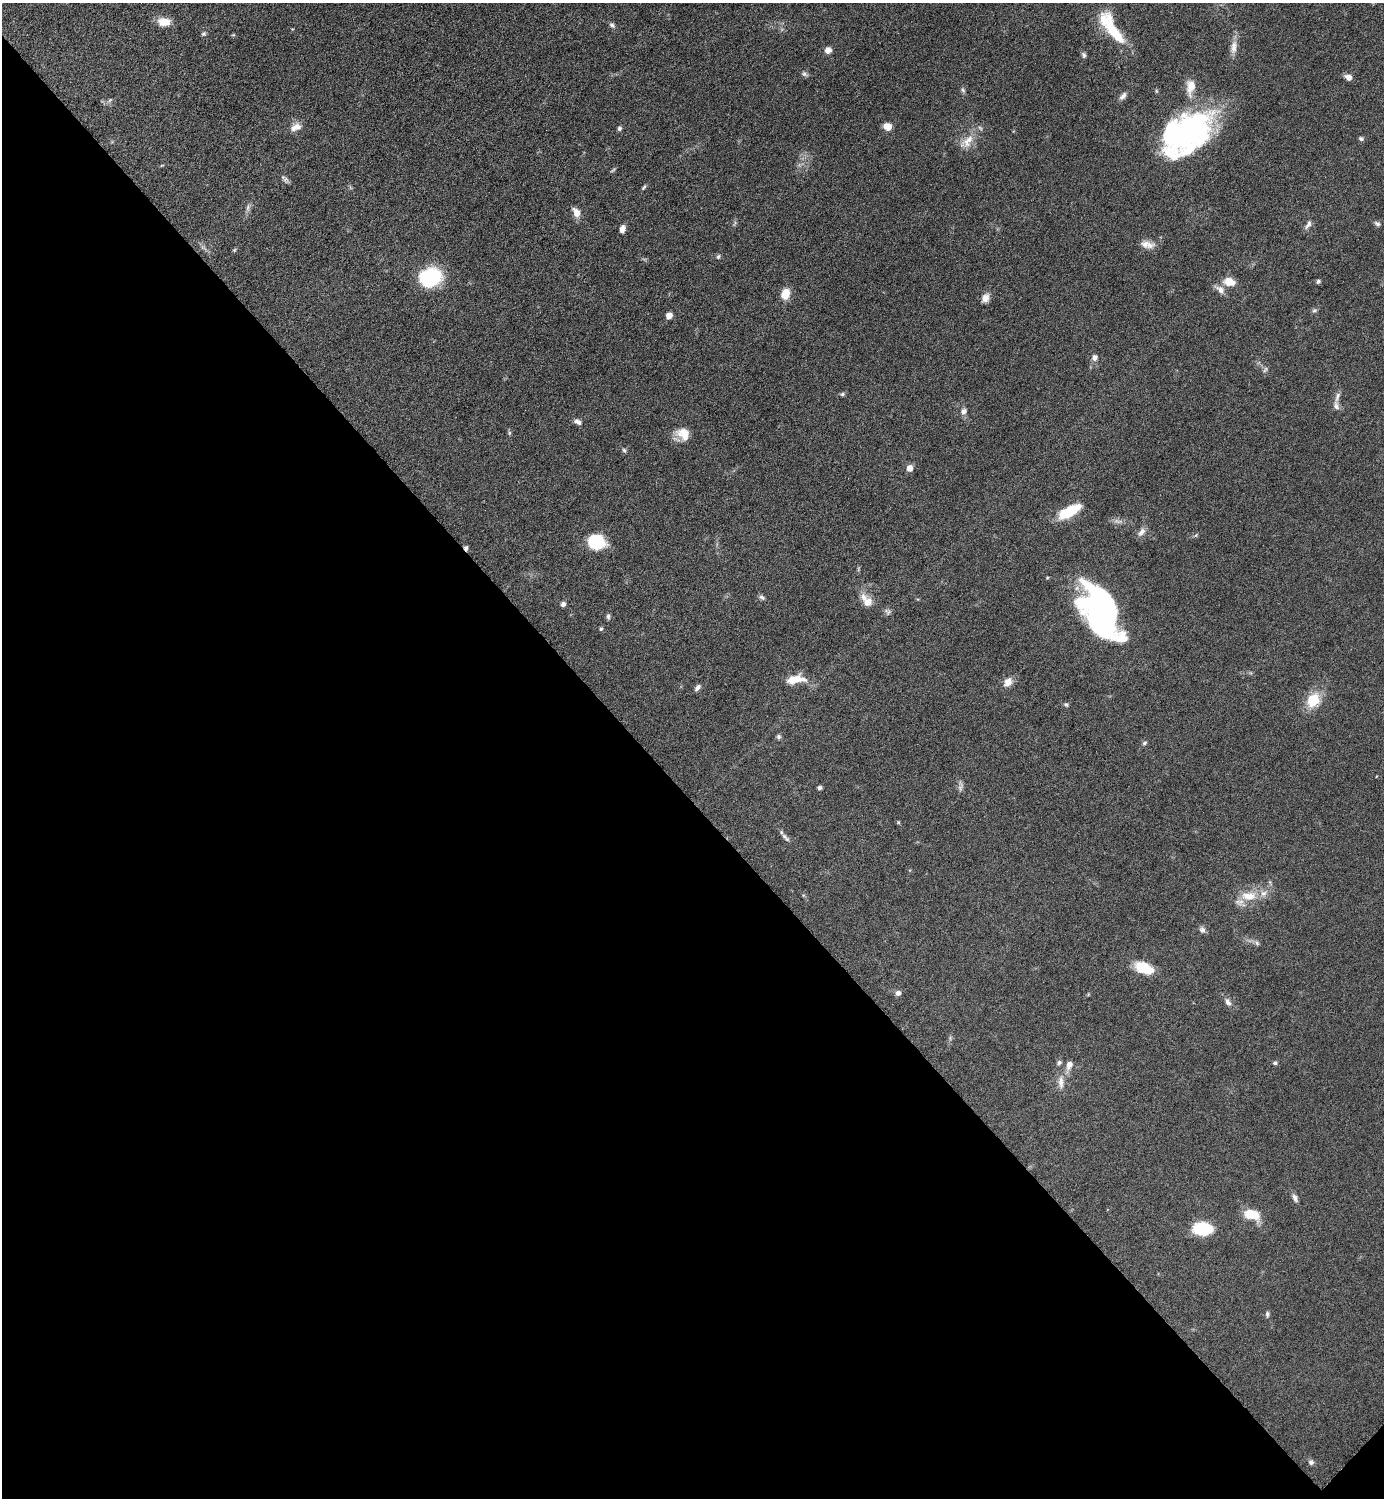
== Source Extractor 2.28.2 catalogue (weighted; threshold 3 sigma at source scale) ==
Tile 14 of 4 x 4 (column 2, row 4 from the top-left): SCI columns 1690-3071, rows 7-1502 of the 6002 x 6002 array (HDU 1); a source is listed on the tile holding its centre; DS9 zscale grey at full resolution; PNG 1386 x 1500 px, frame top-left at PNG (2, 3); no overlay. Shown black and unused: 47% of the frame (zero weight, under 6 of 12 exposures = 1% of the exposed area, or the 3 px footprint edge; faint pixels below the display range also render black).
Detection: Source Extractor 2.28.2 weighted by HDU 2 'WHT'; one run over the whole footprint, this tile lists its part. Background 0.087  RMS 0.0038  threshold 0.0156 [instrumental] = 3 sigma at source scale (4.09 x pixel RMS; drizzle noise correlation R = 1.36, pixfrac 0.8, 0.05/0.05 arcsec/px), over >= 5 px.
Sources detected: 99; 3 too faint to see at this stretch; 3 inside a brighter object's white glare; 1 cosmic-ray / hot-pixel residue — not listed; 8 inside a brighter listed object's ellipse — not listed separately; the other 84 listed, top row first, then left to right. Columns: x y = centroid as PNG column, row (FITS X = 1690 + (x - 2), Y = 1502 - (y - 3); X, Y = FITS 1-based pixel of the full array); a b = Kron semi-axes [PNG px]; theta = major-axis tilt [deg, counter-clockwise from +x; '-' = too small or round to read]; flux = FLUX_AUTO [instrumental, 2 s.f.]
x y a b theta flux
164 22 14 9 -1 5.3
612 25 9 6 -44 0.93
1114 31 47 14 -63 15
203 34 6 5 - 0.68
233 35 5 3 - 0.35
1234 47 21 8 83 3.1
828 50 6 6 - 2.5
1084 55 7 5 -78 0.78
804 74 8 5 -40 0.86
1348 77 8 6 -30 2
1190 87 23 11 85 4.9
963 90 8 5 -67 0.75
1123 96 11 6 52 1.4
110 100 7 4 45 0.64
887 126 9 7 -19 3.1
295 127 16 9 19 2.8
619 129 5 5 - 0.92
1184 132 58 31 29 74
1361 138 6 5 - 0.77
967 142 26 12 44 5.5
285 179 11 6 -59 1
644 187 8 4 54 0.58
248 207 12 5 83 1.2
576 212 11 7 -62 3.2
1308 224 12 6 57 1.4
1377 224 9 5 -28 0.86
622 229 8 6 72 2.1
1145 244 13 12 - 3
234 250 6 4 45 0.44
718 257 6 5 - 0.66
430 277 22 18 19 24
1318 281 5 5 - 0.77
1229 282 14 9 -13 4.5
1220 290 15 8 -42 2.4
785 294 9 7 77 7
985 298 11 8 62 2.3
1314 310 7 5 31 0.72
669 316 5 5 - 4.1
1094 358 9 7 60 1.6
842 394 6 5 - 0.69
1336 406 12 7 -77 1.6
963 411 8 7 - 1.6
577 422 9 6 -25 1.5
509 433 6 4 72 0.51
683 434 17 14 -35 5.5
624 450 6 5 - 0.63
909 468 6 6 - 2.7
1069 512 23 9 28 15
1141 532 13 7 53 2
1196 535 7 4 45 0.52
596 542 11 9 -15 28
762 597 9 5 -32 0.89
868 602 12 11 - 3.3
563 604 6 5 - 1.1
887 612 10 5 -44 0.96
608 616 8 5 -89 0.78
1100 626 82 25 -59 53
601 629 5 5 - 0.55
795 679 21 9 7 6.8
1008 682 12 10 44 2.9
697 687 9 5 49 1.2
1313 700 17 13 57 9.3
1066 705 7 4 -39 0.62
779 736 6 6 - 0.74
1144 743 6 5 - 0.69
960 786 14 6 85 1.3
819 788 5 4 - 0.82
898 822 5 3 - 0.36
785 837 14 5 -45 1.4
1249 896 22 12 0 7.5
1202 930 9 7 -59 1.2
1257 943 7 5 -46 0.78
1142 967 17 13 -9 8.2
898 993 6 6 - 1.5
1228 1002 12 7 -60 1.7
1059 1062 7 5 42 0.77
1275 1063 6 5 - 0.67
1069 1065 11 7 68 2.3
1061 1082 19 8 90 3
1295 1198 10 6 -66 1.4
1251 1214 15 8 -17 10
1202 1229 18 12 -2 16
1267 1314 8 5 88 0.73
1311 1462 7 6 - 1.1